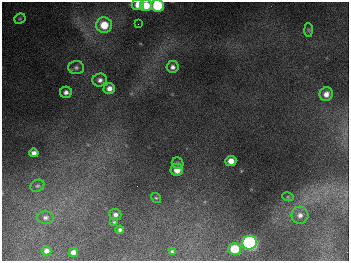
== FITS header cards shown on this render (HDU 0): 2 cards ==
NAXIS1  =                  347
NAXIS2  =                  259

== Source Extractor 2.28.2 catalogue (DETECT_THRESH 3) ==
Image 347 x 259 px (HDU 0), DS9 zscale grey, 1 PNG px = 1 image px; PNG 351 x 263 px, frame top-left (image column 1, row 259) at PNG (2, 2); each listed source drawn as its Kron ellipse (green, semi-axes under 4 px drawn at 4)
Background 674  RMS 50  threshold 149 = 3 sigma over >= 5 px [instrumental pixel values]
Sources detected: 30; all 30 listed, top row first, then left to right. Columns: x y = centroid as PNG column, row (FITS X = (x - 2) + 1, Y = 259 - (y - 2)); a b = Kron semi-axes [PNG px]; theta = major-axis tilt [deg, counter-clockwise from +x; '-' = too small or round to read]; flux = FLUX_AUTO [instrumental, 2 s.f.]
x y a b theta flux
138 5 6 5 - 4.0e+04
146 5 6 5 - 6.5e+04
157 5 6 6 - 2.5e+05
20 19 6 5 - 4.5e+03
138 24 2 2 - 2.3e+03
104 25 8 7 - 8.1e+04
309 30 7 4 -88 4.9e+03
173 67 6 6 - 1.3e+04
76 68 7 6 - 1.0e+04
100 80 7 6 - 1.4e+04
109 88 6 5 - 2.3e+04
66 92 6 5 - 1.4e+04
326 94 7 6 - 2.2e+04
34 153 5 4 - 1.5e+04
231 161 5 5 - 3.5e+04
178 163 6 5 - 6.8e+03
177 170 6 6 - 3.8e+04
37 186 7 5 27 7.0e+03
288 197 6 3 -17 3.7e+03
156 198 5 4 - 4.4e+03
115 214 6 5 - 1.3e+04
300 215 8 8 - 2.0e+04
45 218 8 6 2 1.2e+04
114 222 4 4 - 4.2e+03
120 230 4 4 - 9.0e+03
249 243 7 7 - 1.1e+06
234 249 6 6 - 1.2e+05
46 251 5 4 - 1.6e+04
73 252 5 4 - 1.8e+04
172 252 3 3 - 5.1e+03
At the frame edge (FLAGS 8, measured only in part): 3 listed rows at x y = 138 5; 146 5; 157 5